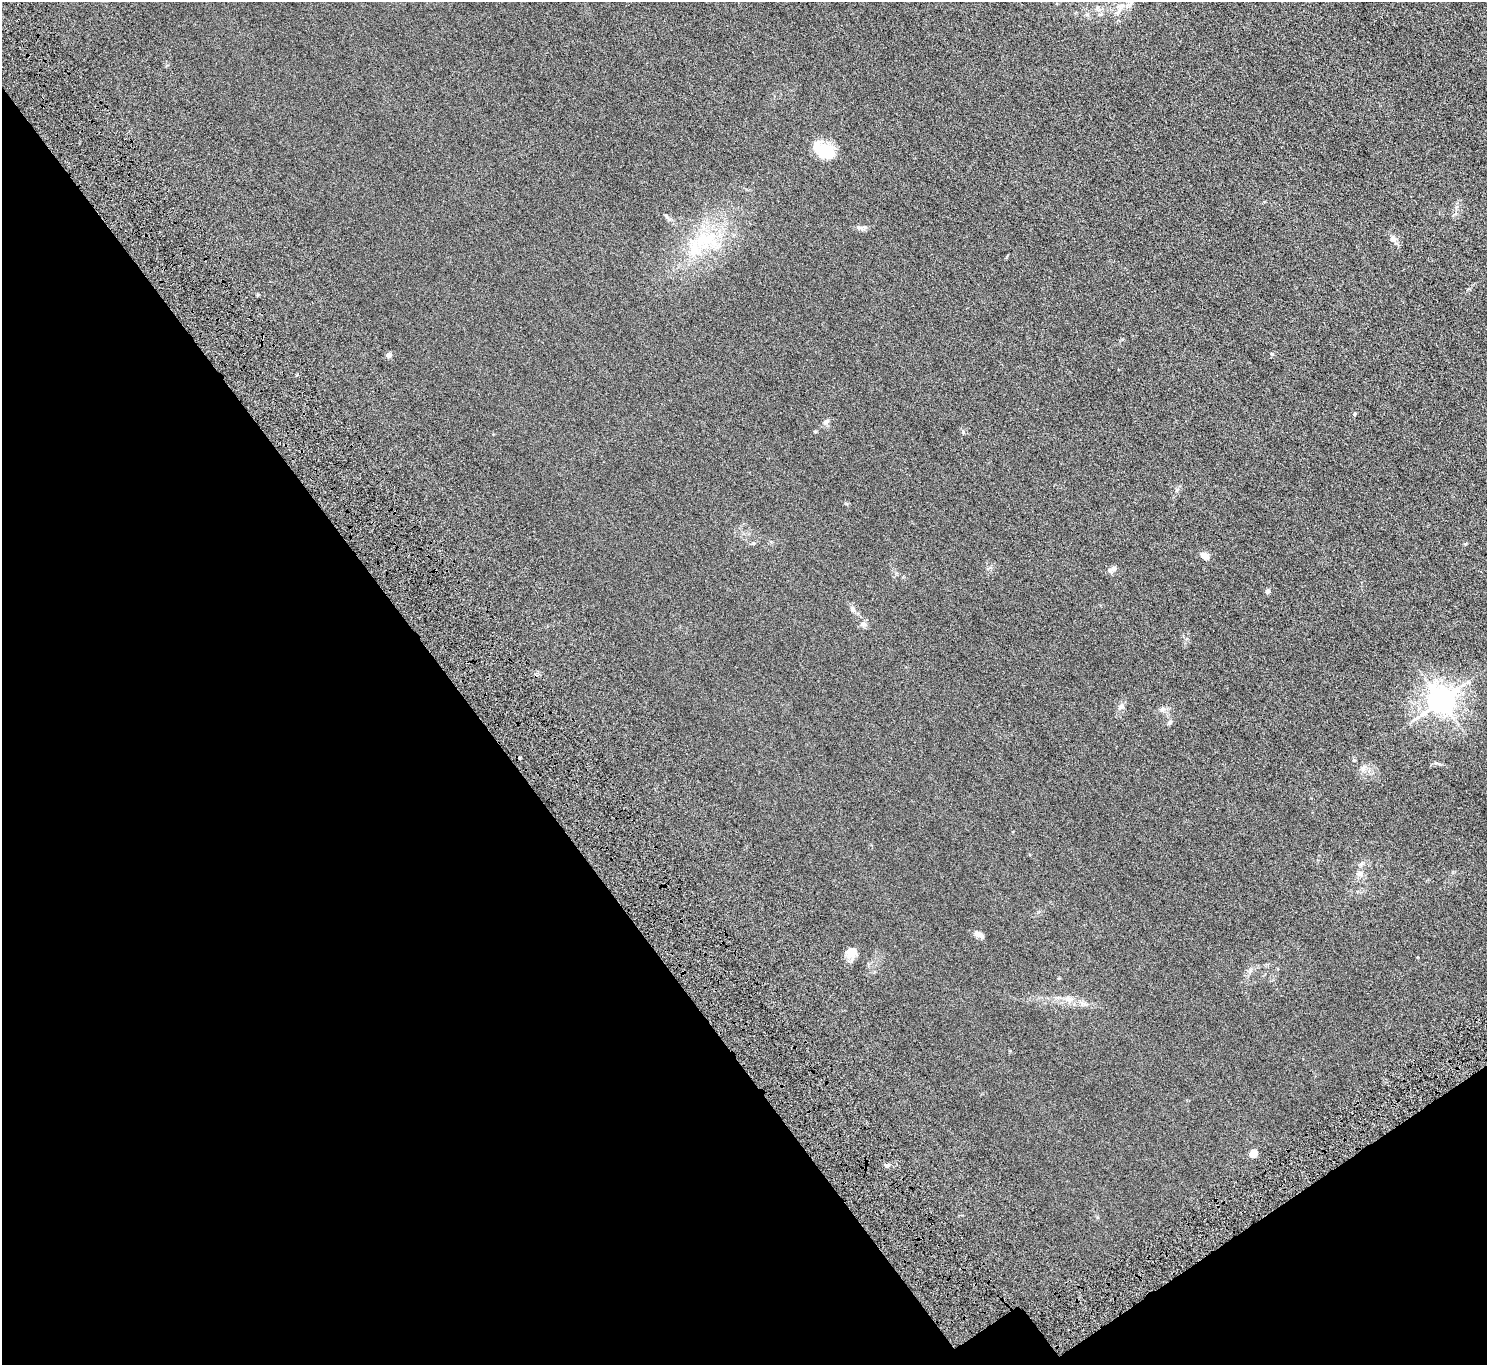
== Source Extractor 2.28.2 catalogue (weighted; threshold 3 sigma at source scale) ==
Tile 14 of 4 x 4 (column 2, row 4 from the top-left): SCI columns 1589-3073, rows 259-1621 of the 6146 x 6105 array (HDU 1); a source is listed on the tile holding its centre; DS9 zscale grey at full resolution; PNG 1489 x 1367 px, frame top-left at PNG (2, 2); no overlay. Shown black and unused: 34% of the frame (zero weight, under 4 of 8 exposures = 5% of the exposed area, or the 3 px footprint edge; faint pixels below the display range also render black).
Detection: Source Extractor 2.28.2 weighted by HDU 2 'WHT'; one run over the whole footprint, this tile lists its part. Background 0.0318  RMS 0.0058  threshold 0.0239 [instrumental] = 3 sigma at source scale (4.09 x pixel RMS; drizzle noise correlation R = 1.36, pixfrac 0.8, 0.05/0.05 arcsec/px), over >= 5 px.
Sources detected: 30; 1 cosmic-ray / hot-pixel residue — not listed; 2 inside a brighter listed object's ellipse — not listed separately; the other 27 listed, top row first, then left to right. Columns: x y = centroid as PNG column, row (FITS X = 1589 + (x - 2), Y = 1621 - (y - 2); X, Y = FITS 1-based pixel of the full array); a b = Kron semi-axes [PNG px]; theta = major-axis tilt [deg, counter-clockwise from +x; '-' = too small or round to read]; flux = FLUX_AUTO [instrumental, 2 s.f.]
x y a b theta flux
1121 5 11 5 15 2.6
1117 13 7 4 -72 1
824 150 24 16 -29 16
861 228 15 5 -1 1.9
708 239 35 20 -26 24
1393 239 9 8 - 2.2
389 355 7 6 - 1.5
1354 414 5 4 - 0.78
826 422 10 6 33 1.5
815 432 5 3 - 0.51
963 432 7 4 -47 0.75
1205 556 11 7 -20 2.8
1114 568 8 7 - 2.3
1268 591 6 5 - 1.3
852 609 9 7 -74 1.6
863 624 8 7 - 1.7
1441 701 9 8 - 650
1121 707 10 6 42 1.8
1162 710 8 6 -54 1.4
1169 722 7 5 55 1
1354 760 5 5 - 0.65
1363 769 10 7 46 2.3
1360 874 10 6 0 1.9
979 935 13 7 -22 2.3
852 952 13 13 - 5.1
1068 999 11 8 -69 2.8
1253 1153 5 5 - 13
Unlisted compact peaks at least as high as the median listed source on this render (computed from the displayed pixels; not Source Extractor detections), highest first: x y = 1272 354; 887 1165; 1465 544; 1436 763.